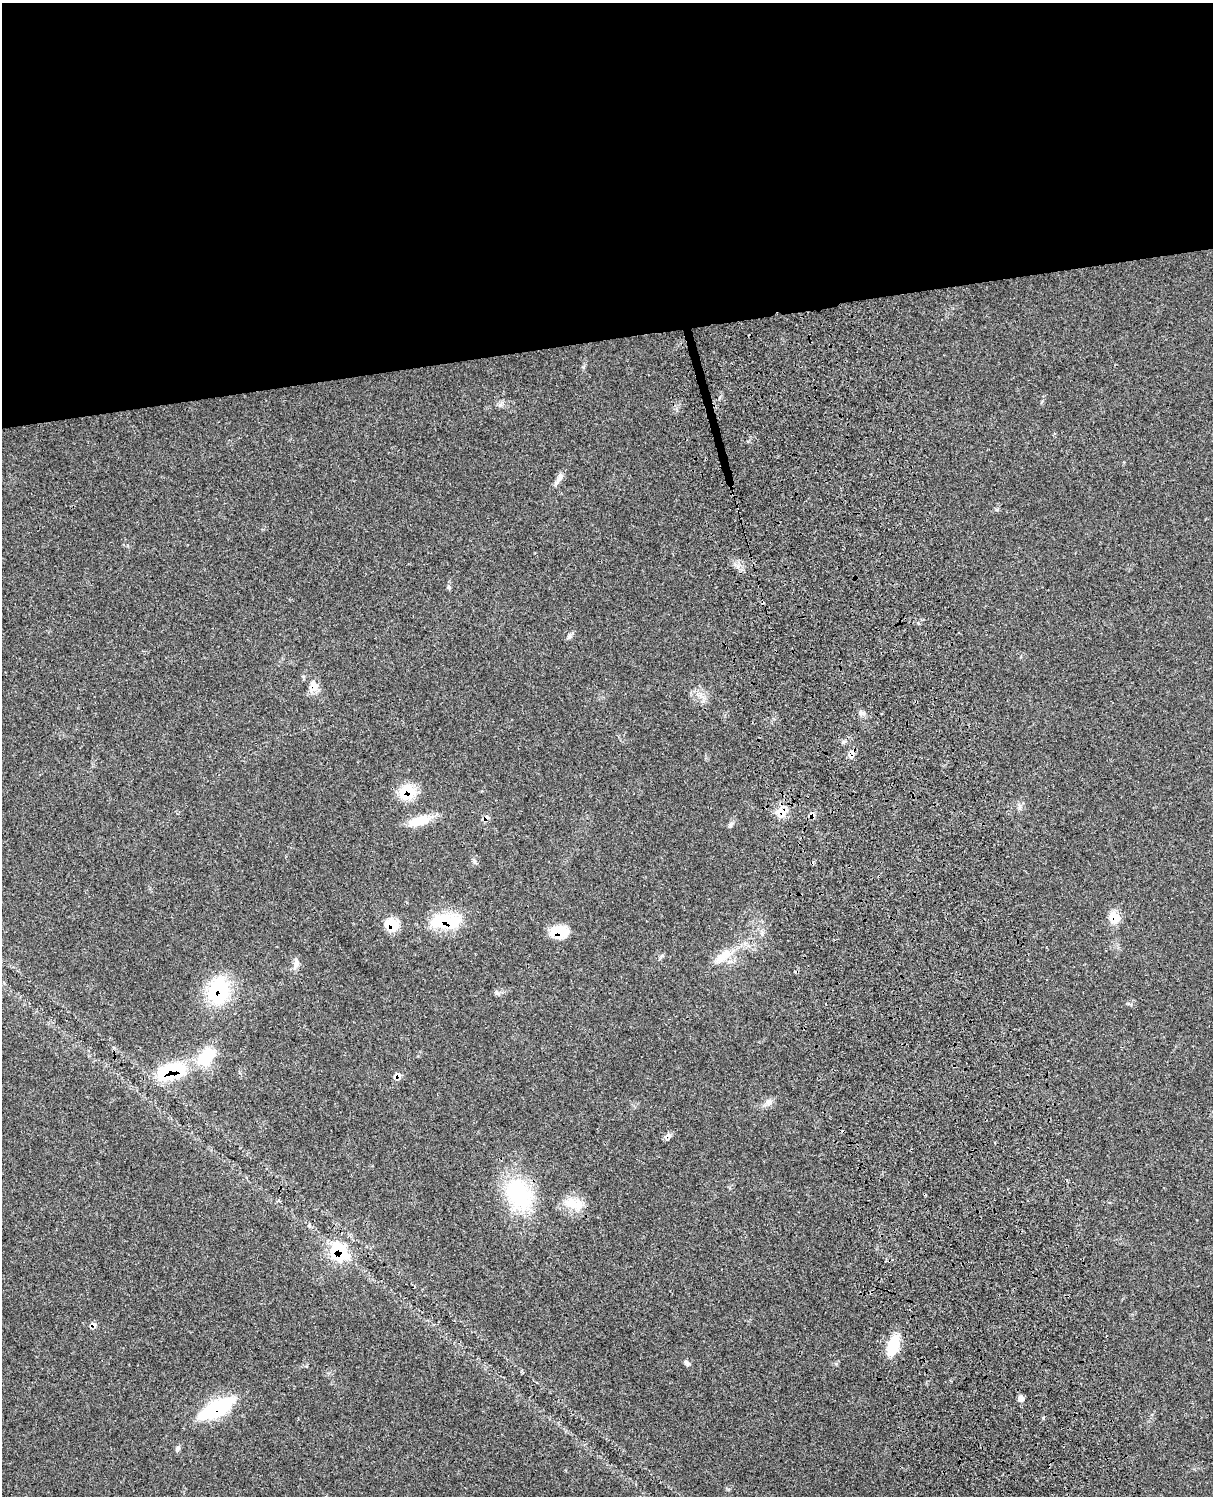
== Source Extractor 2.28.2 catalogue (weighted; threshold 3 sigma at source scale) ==
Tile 2 of 4 x 3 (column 2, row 1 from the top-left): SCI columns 1335-2545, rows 3265-4758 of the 5085 x 4922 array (HDU 1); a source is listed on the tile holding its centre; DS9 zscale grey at full resolution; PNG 1215 x 1498 px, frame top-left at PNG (2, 3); no overlay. Shown black and unused: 23% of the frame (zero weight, under 3 of 4 exposures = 6% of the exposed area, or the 3 px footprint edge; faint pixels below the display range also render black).
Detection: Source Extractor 2.28.2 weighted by HDU 2 'WHT'; one run over the whole footprint, this tile lists its part. Background 0.107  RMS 0.0066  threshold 0.0295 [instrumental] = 3 sigma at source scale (4.5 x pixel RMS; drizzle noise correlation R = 1.50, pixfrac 1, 0.05/0.05 arcsec/px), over >= 5 px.
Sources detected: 33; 3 cosmic-ray / hot-pixel residue — not listed; the other 30 listed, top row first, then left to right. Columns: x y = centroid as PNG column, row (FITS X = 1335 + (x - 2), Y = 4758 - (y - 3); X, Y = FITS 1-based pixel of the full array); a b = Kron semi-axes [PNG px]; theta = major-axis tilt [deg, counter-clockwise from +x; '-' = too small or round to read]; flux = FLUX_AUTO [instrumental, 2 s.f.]
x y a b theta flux
560 477 18 6 60 3.6
997 509 6 4 2 0.94
569 637 7 4 19 1.2
313 686 16 11 87 6.6
861 713 9 7 -76 2
407 792 21 18 10 17
782 812 15 12 -62 7.7
812 814 9 7 -30 2.3
486 818 11 6 54 2.6
419 821 30 12 16 13
474 861 7 4 -71 1.2
1114 917 15 13 -76 8.7
445 921 37 18 2 31
391 925 16 13 -21 12
559 932 19 12 -2 16
723 956 25 11 32 11
296 963 17 5 84 2.8
218 991 32 24 84 43
207 1056 26 16 48 22
172 1071 34 16 13 41
398 1075 11 7 -4 2.8
769 1102 8 7 - 2.7
518 1194 42 30 -61 54
573 1203 27 14 -7 12
339 1251 14 12 -45 47
93 1324 10 6 -28 2.2
893 1345 23 11 72 20
687 1363 9 5 -38 1.5
1021 1398 7 6 - 3
217 1408 44 16 28 43
Overlapping masked pixels (flux is a lower limit): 15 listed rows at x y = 313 686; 407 792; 782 812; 812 814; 486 818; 1114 917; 445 921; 391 925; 559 932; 218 991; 172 1071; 398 1075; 339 1251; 93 1324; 217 1408
Unlisted compact peaks at least as high as the median listed source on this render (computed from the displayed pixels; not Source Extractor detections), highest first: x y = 1043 1418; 449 587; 730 826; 738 566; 836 1364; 500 405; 497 993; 583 367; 703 701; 662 956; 1128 1003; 1042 401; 306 1366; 1019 808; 719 398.